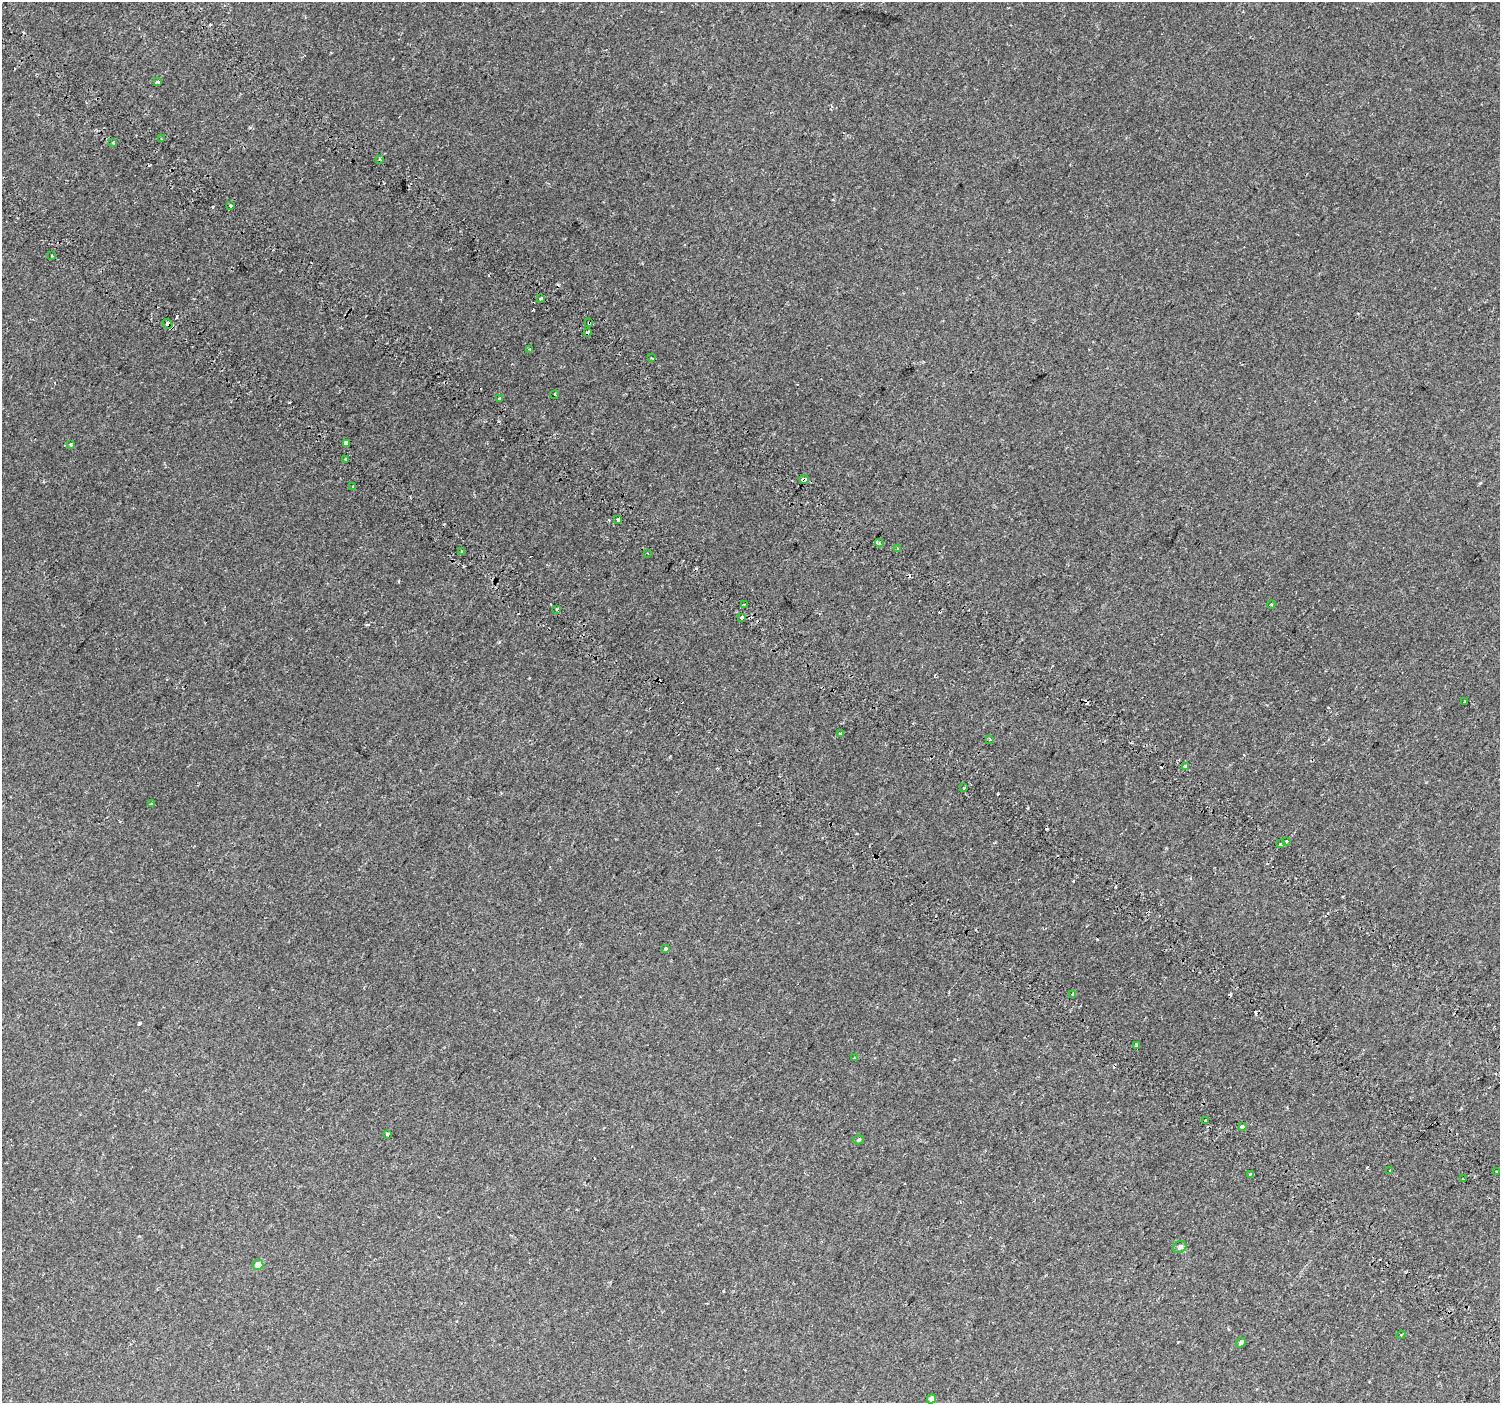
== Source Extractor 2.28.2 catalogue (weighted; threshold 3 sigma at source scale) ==
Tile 11 of 4 x 4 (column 3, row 3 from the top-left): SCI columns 3088-4585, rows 1742-3142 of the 6168 x 6217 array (HDU 1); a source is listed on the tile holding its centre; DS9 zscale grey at full resolution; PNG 1502 x 1405 px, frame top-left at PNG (2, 2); each listed source drawn as its Kron ellipse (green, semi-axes under 4 px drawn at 4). Shown black and unused: <1% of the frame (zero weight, under 2 of 3 exposures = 6% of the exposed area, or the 3 px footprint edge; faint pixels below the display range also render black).
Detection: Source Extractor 2.28.2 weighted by HDU 2 'WHT'; one run over the whole footprint, this tile lists its part. Background 0.059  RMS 0.0044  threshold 0.0199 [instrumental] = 3 sigma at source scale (4.5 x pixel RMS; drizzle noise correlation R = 1.50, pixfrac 1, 0.0396/0.0396 arcsec/px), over >= 5 px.
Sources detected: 74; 21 cosmic-ray / hot-pixel residue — neither listed nor drawn; the other 53 listed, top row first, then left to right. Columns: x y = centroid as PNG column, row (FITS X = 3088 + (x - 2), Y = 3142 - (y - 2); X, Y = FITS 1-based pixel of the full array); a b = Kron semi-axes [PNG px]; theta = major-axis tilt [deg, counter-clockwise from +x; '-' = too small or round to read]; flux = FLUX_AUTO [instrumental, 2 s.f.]
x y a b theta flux
157 82 3 3 - 1.9
162 139 2 2 - 0.46
113 143 3 3 - 0.81
379 159 3 3 - 0.47
230 205 3 2 - 0.4
52 255 3 3 - 1.1
541 299 4 3 - 2.1
589 323 3 3 - 0.65
167 324 5 3 - 27
587 332 3 3 - 3.4
530 349 3 2 - 0.51
652 358 3 3 - 1.4
555 394 3 3 - 1.2
499 399 3 2 - 1.3
346 443 3 3 - 140
71 444 4 3 - 0.48
346 459 3 2 - 0.59
804 479 4 3 - 16
353 487 3 2 - 0.6
618 520 3 3 - 5.8
879 543 4 4 - 0.69
898 548 4 3 - 0.68
462 551 3 3 - 0.94
647 553 3 2 - 0.32
744 604 3 2 - 0.67
1271 604 4 3 - 0.37
557 609 4 3 - 1.1
742 618 3 3 - 2.7
1464 701 3 3 - 1.3
841 733 3 3 - 0.62
990 739 3 3 - 0.48
1185 766 3 3 - 8.9
964 788 3 3 - 0.83
151 804 3 3 - 0.64
1286 841 3 3 - 1.7
1281 844 3 3 - 6.5
665 948 3 3 - 1.4
1073 995 3 3 - 1.6
1137 1045 4 4 - 0.64
854 1058 2 2 - 0.26
1205 1121 3 3 - 1.7
1242 1127 3 3 - 1.8
387 1134 3 3 - 1.7
858 1140 5 4 - 0.73
1390 1170 3 3 - 1.6
1496 1172 3 3 - 1.1
1250 1174 4 3 - 0.75
1463 1179 3 2 - 0.87
1180 1247 7 5 34 1.3
258 1265 5 5 - 4.5
1401 1335 4 4 - 0.51
1241 1343 5 4 - 1
931 1399 5 4 - 2
Overlapping masked pixels (flux is a lower limit): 4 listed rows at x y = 589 323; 167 324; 804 479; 1185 766